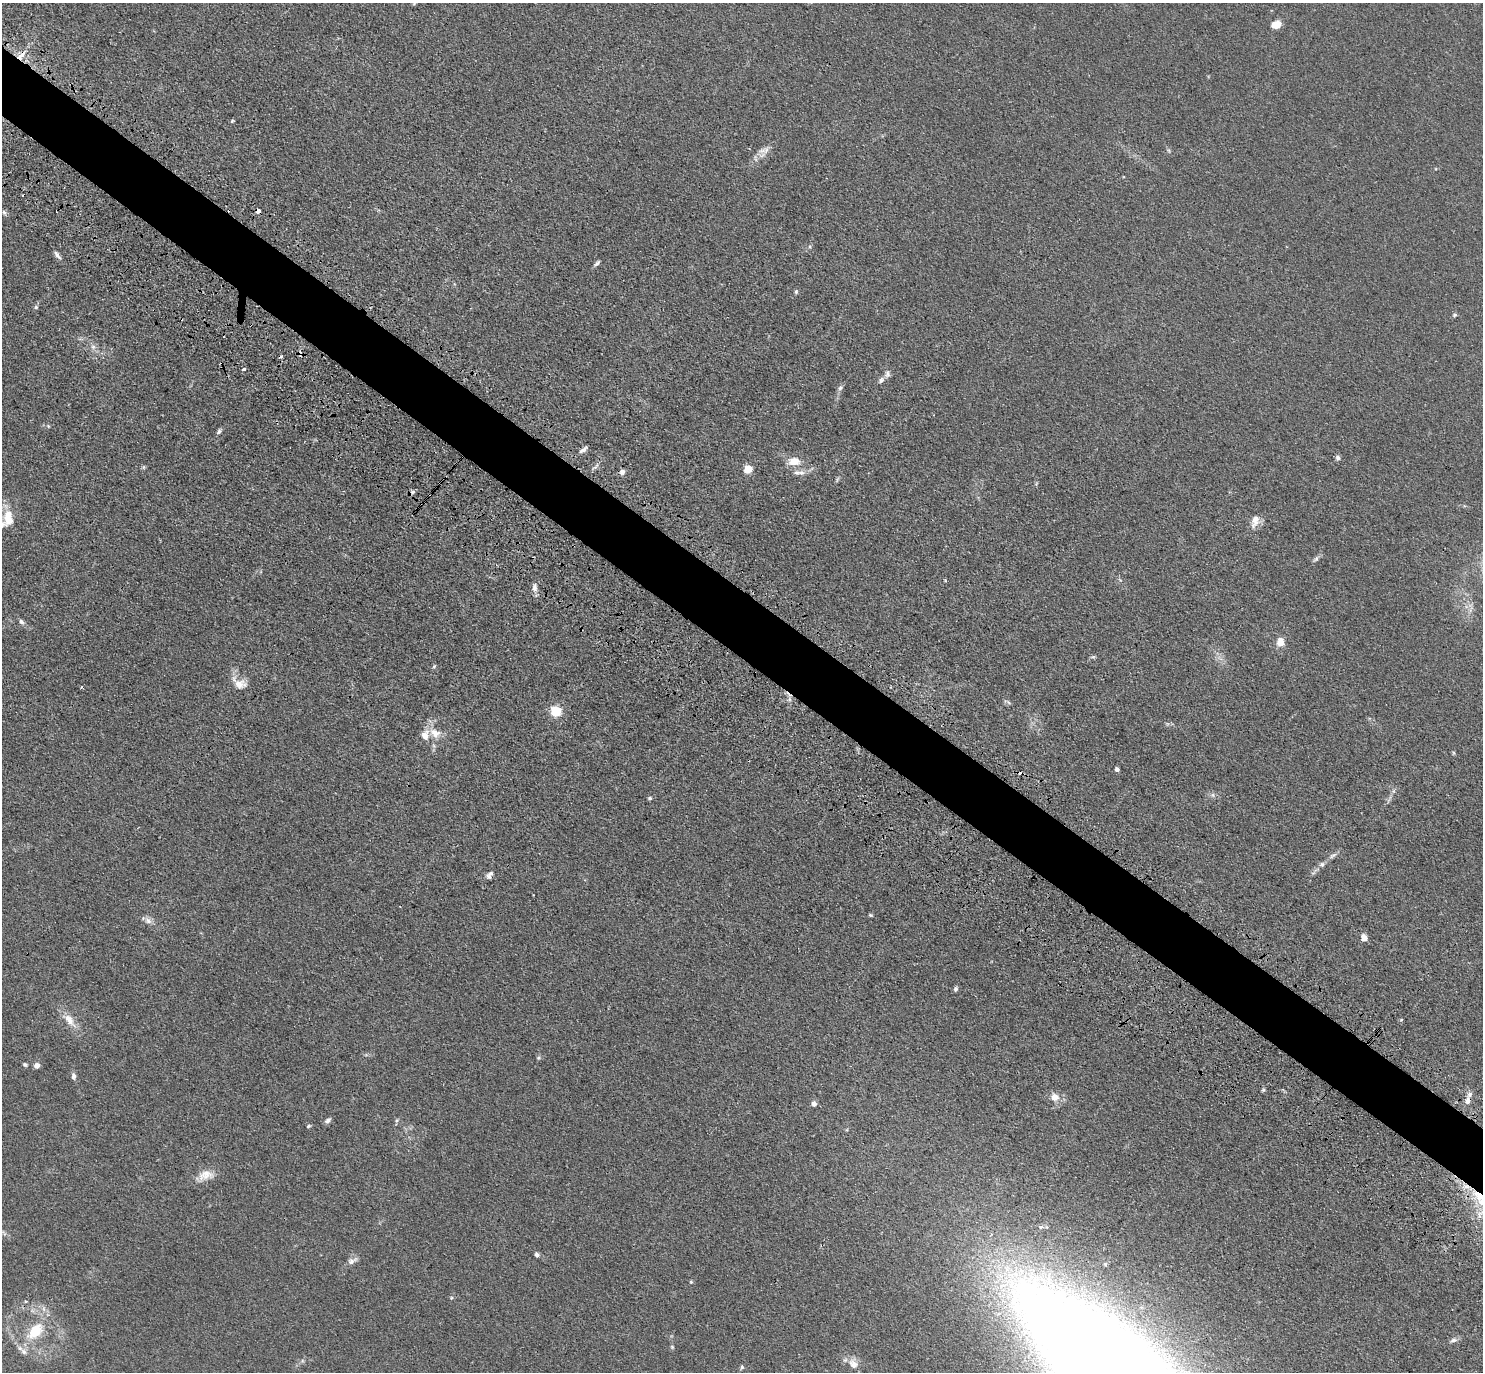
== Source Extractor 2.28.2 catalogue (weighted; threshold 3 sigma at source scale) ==
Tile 11 of 4 x 4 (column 3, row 3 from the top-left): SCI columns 3010-4490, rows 1724-3093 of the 6001 x 6022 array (HDU 1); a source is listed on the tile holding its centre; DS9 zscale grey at full resolution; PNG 1485 x 1374 px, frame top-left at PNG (2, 3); no overlay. Shown black and unused: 5% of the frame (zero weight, under 3 of 4 exposures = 4% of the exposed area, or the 3 px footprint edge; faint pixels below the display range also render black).
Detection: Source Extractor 2.28.2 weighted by HDU 2 'WHT'; one run over the whole footprint, this tile lists its part. Background 0.0394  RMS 0.0046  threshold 0.0208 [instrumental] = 3 sigma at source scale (4.5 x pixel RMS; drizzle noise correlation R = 1.50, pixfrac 1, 0.05/0.05 arcsec/px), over >= 5 px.
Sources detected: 86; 4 cosmic-ray / hot-pixel residue — not listed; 4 inside a brighter listed object's ellipse — not listed separately; the other 78 listed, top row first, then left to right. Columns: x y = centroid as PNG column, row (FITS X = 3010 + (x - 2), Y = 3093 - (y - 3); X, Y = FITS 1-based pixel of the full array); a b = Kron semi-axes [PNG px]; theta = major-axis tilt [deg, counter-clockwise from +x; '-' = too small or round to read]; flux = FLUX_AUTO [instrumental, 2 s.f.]
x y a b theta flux
415 3 8 4 49 0.74
1276 24 10 7 20 5.3
21 55 17 6 46 3.9
232 121 5 4 - 0.55
1168 150 6 4 -70 0.67
762 151 12 7 26 3
258 211 4 4 - 3.7
4 212 7 5 -67 1
57 255 12 5 -50 1.8
597 263 9 4 44 1.2
796 292 5 4 - 0.71
36 307 5 5 - 0.64
1455 315 6 5 - 0.79
93 347 7 6 - 1.6
300 354 6 4 -89 1.3
244 369 4 3 - 1.5
887 374 10 7 -86 1.6
881 380 9 6 47 1.6
840 388 7 6 - 1.2
48 426 5 4 - 0.44
219 431 8 4 61 1.1
583 450 12 4 37 1.7
1338 458 6 5 - 1.5
794 461 13 9 4 6.5
144 467 6 4 71 0.64
748 469 5 5 - 17
622 472 5 5 - 2.1
801 472 9 7 10 2.1
8 518 22 13 -87 9.4
1255 521 18 10 71 4.2
1316 559 11 5 52 1.3
535 587 12 7 -84 2.2
21 622 7 6 - 1.3
1280 642 10 8 86 4.6
1093 657 6 4 18 0.68
434 666 6 5 - 0.65
239 684 15 12 19 5.1
81 687 4 3 - 0.55
1009 703 6 4 -20 0.77
556 711 5 5 - 39
435 733 17 12 -25 6.2
1454 753 6 4 -89 0.57
1117 769 4 4 - 1.6
1213 795 7 4 -72 0.87
650 798 5 4 - 0.84
1333 855 13 5 31 1.7
1322 864 7 6 - 1.2
489 877 10 5 -27 1.3
870 915 5 3 - 0.57
148 920 11 8 -42 2.3
1364 937 6 5 - 4.1
955 989 6 5 - 1.1
69 1020 23 10 -48 6.3
1401 1020 5 3 - 0.45
538 1058 5 4 - 0.62
25 1064 6 4 -37 0.73
37 1066 5 5 - 2.7
73 1076 9 6 -80 1.5
1055 1097 11 10 - 4.1
1468 1101 9 7 73 2.4
814 1104 6 5 - 2
328 1120 8 5 40 1.5
397 1120 7 4 58 0.78
308 1126 6 4 27 0.63
205 1175 23 13 17 6.4
537 1255 5 5 - 1.4
352 1261 15 8 26 2.5
1105 1264 4 3 - 0.57
691 1282 5 4 - 0.52
451 1298 5 3 - 0.48
25 1301 4 3 - 0.54
35 1331 13 9 46 16
1453 1340 10 6 18 1.6
672 1347 5 5 - 0.57
24 1352 9 8 - 2.3
302 1361 6 5 - 0.86
853 1364 16 11 -57 4.4
742 1367 6 5 - 0.75
Overlapping masked pixels (flux is a lower limit): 4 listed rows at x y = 21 55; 258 211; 300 354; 1468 1101
Isophote crosses this tile's border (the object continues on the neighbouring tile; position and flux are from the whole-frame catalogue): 1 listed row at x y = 415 3